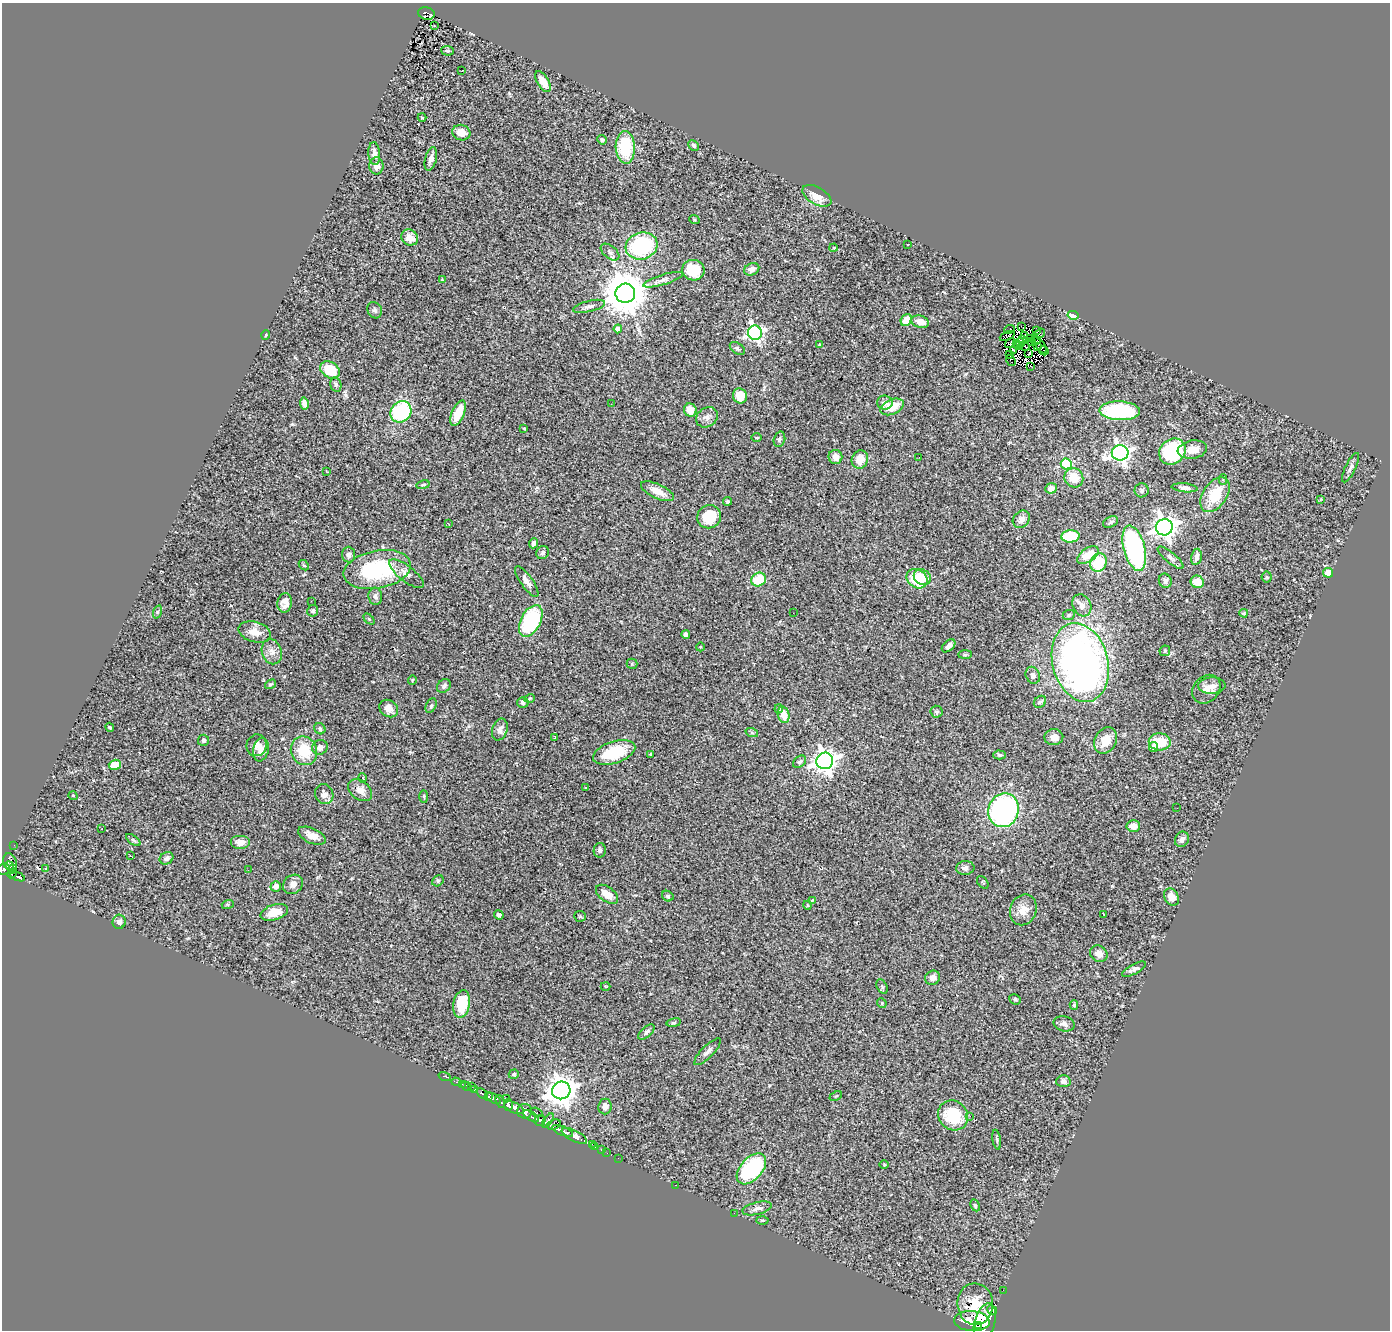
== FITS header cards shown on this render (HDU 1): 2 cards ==
NAXIS1  =                 1388
NAXIS2  =                 1328

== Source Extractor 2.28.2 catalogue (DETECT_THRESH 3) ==
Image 1388 x 1328 px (HDU 1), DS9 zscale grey, 1 PNG px = 1 image px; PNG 1392 x 1332 px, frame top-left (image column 1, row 1328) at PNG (2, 3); each listed source drawn as its Kron ellipse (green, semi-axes under 4 px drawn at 4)
Background 0.834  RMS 0.065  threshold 0.196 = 3 sigma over >= 5 px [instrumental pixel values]
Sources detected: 283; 9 with non-positive FLUX_AUTO (blend fragments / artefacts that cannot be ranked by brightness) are neither listed nor drawn; the other 274 listed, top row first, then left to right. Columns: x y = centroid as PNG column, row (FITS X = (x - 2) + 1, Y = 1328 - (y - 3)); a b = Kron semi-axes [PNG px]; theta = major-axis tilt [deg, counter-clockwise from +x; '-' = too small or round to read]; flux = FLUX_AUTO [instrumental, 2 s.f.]
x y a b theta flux
426 13 8 6 -13 130
434 26 2 2 - 5.1
447 51 6 4 -4 7.2
461 71 2 2 - 2.7
543 82 11 5 -58 59
422 118 4 3 - 3.6
461 133 9 7 -18 42
602 140 5 4 - 7.2
694 146 6 4 -45 9.3
625 147 16 9 -87 230
374 154 11 6 -86 29
431 159 12 6 75 23
376 166 8 7 - 29
817 196 16 8 -29 60
694 219 5 3 - 4.2
410 237 9 7 -35 39
908 244 3 3 - 12
642 246 16 13 16 400
833 248 4 3 - 5.3
610 252 11 6 -39 15
752 269 8 6 24 24
693 270 11 10 - 150
442 279 3 2 - 2.8
663 280 20 5 17 26
625 293 10 9 - 17000
589 306 16 5 14 18
375 310 8 7 - 13
1073 315 5 4 - 94
906 320 6 5 - 73
920 322 9 6 -16 50
1021 326 3 2 - 50
618 329 4 4 - 52
1010 329 5 2 - 2.1
1037 330 3 2 - 3
755 333 7 7 - 1200
1040 333 6 2 39 12
266 335 5 3 - 3.7
1025 335 3 2 - 3.1
1007 336 8 3 24 0.035
1030 339 3 2 - 2.3
1022 340 2 2 - 1.9
1036 340 5 2 - 5.6
1032 342 4 2 - 0.18
1010 343 6 2 39 7.6
1020 343 4 2 - 4.4
1017 344 3 2 - 0.068
819 345 4 3 - 4.8
1040 345 10 2 -56 1.9
1019 346 3 2 - 1.6
1024 346 5 2 - 13
1038 347 2 2 - 1.3
737 348 8 5 -36 8.7
1014 351 3 2 - 6
1044 351 5 2 - 4.1
1010 354 2 2 - 4.5
1029 354 4 2 - 3.5
1011 361 6 3 -56 0.45
1031 366 3 2 - 9.6
330 370 10 8 -34 130
336 385 7 5 -76 8.7
740 396 7 7 - 86
304 403 6 4 -80 19
885 403 8 7 - 21
611 404 3 2 - 3.5
892 407 12 7 24 87
690 410 7 6 - 55
1120 411 20 9 -2 360
401 412 11 10 - 410
458 413 13 6 66 100
707 417 11 9 37 26
524 428 3 3 - 4.3
756 438 5 3 - 4.3
779 439 8 5 74 9.2
1192 450 15 9 9 45
1172 451 14 12 42 270
1120 453 8 7 - 1900
835 457 7 7 - 32
919 457 2 2 - 2.8
860 459 9 8 - 65
1066 464 6 5 - 330
1351 468 16 5 63 17
326 471 3 2 - 2.7
1074 478 10 9 - 65
1223 479 5 4 - 9.1
423 485 7 4 13 7.1
1051 488 5 5 - 42
1185 488 13 4 -6 16
1142 490 7 7 - 10
657 491 18 7 -25 52
1215 495 19 12 55 140
1320 500 2 2 - 41
727 501 4 4 - 9.1
709 517 12 11 - 160
1021 519 9 7 46 24
1111 522 8 5 28 10
448 524 4 2 - 2.5
1164 527 8 8 - 3300
1070 536 9 6 5 190
534 543 5 4 - 18
1134 548 23 10 -75 700
543 553 7 6 - 11
349 555 8 6 -85 16
1088 555 12 6 34 74
1196 557 8 5 79 20
1171 558 16 5 -40 18
1098 562 9 8 - 160
304 565 6 4 -42 5.4
377 569 34 19 11 400
1328 573 5 5 - 140
406 574 21 7 -38 35
922 577 9 7 -31 69
1267 577 5 5 - 5.2
917 579 11 9 -34 170
759 580 8 6 31 120
527 581 18 6 -54 26
1165 581 7 6 - 14
1197 582 6 6 - 62
375 596 8 7 - 13
311 601 3 2 - 3.7
285 603 10 7 81 31
1082 605 11 9 -63 26
313 611 6 5 - 9
157 612 7 4 72 7.1
793 613 3 2 - 3.4
1244 613 4 3 - 5
1069 615 6 5 - 7.1
369 619 6 4 -44 5.4
531 621 17 10 62 370
255 632 17 10 -15 50
686 635 4 4 - 29
949 646 8 5 41 20
700 647 4 3 - 3.6
1165 651 5 5 - 6.5
272 652 13 10 -71 33
965 655 7 4 1 6.9
1080 662 40 28 -75 2500
632 664 5 5 - 5.8
1033 675 9 7 -68 16
412 680 5 3 - 3.4
270 684 6 4 37 6.4
444 686 7 6 - 12
1212 686 13 8 3 30
1206 689 16 12 47 40
530 698 5 3 - 3.8
523 702 5 5 - 12
1040 702 7 5 44 8.8
431 706 7 5 62 8.4
389 708 10 8 -38 30
779 709 4 3 - 6.5
936 712 6 6 - 8.8
783 715 8 5 -75 71
110 727 5 3 - 5.2
320 729 6 5 - 8.8
500 730 11 7 72 23
752 733 6 4 -18 6.3
555 737 3 2 - 3.1
1054 737 9 8 - 27
203 740 5 5 - 8.3
1105 740 14 10 60 71
1160 742 11 8 -4 110
257 745 11 10 - 31
320 747 8 7 - 24
1154 747 5 4 - 30
261 750 12 7 77 32
304 751 14 13 - 140
614 752 22 11 18 190
650 754 3 3 - 5.4
1000 755 6 4 -1 8.5
825 761 8 8 - 3300
799 762 7 5 39 9.2
115 765 6 5 - 79
363 778 5 3 - 3.6
585 788 3 2 - 4.3
360 790 13 9 -38 40
324 794 10 9 - 30
73 796 4 3 - 3.1
424 796 6 3 -90 5.5
1177 808 2 2 - 2.6
1004 810 17 15 70 990
1133 826 7 6 - 34
102 829 2 2 - 5
312 836 15 7 -24 44
1182 839 8 6 61 20
133 840 8 4 -36 8.5
240 842 10 7 0 35
14 845 2 2 - 8.6
600 850 7 6 - 9.8
130 856 3 2 - 4
166 858 7 6 - 21
10 862 9 6 -70 310
9 866 5 3 - 160
965 868 9 7 4 18
4 869 6 5 - 450
12 869 5 3 - 56
46 869 3 3 - 16
248 870 3 2 - 3.3
12 874 5 3 - 120
17 876 8 4 -22 150
438 881 6 5 - 8
983 882 7 4 -52 5.9
293 884 10 9 - 25
276 886 5 5 - 19
607 894 13 7 -36 61
668 896 6 5 - 7.7
1172 897 9 7 -61 46
812 900 4 3 - 3.8
228 904 6 4 17 5.3
807 905 5 3 - 3.4
1023 910 16 13 68 51
274 912 14 7 17 69
1103 914 4 2 - 3.3
499 915 5 4 - 9
580 916 6 5 - 6.1
119 922 7 6 - 15
1099 954 9 7 -34 35
1134 969 13 5 28 17
933 978 7 7 - 24
605 986 5 2 - 3.2
882 986 7 5 -63 8
1015 999 6 5 - 8.6
882 1003 5 4 - 5.1
462 1004 14 8 79 130
1074 1005 5 3 - 8
674 1023 7 3 9 5.5
1064 1024 11 7 -14 24
646 1032 10 5 41 13
707 1052 18 5 45 21
514 1074 5 4 - 7
445 1077 6 2 -18 18
1063 1081 7 6 - 19
456 1082 4 3 - 27
462 1084 3 2 - 6.1
466 1086 5 3 - 48
471 1086 3 2 - 8.9
475 1090 4 3 - 100
561 1090 9 8 - 5900
482 1094 6 3 -39 130
836 1096 6 4 25 5.5
489 1097 3 3 - 190
494 1098 8 4 -33 660
507 1099 3 3 - 130
500 1101 6 4 -69 500
508 1105 6 3 89 570
605 1106 8 6 85 25
514 1108 10 5 -22 1200
525 1111 7 7 - 740
536 1112 6 3 -21 140
953 1115 15 14 - 200
531 1116 9 3 -32 290
970 1116 2 2 - 25
540 1120 6 5 - 500
548 1121 8 4 53 460
554 1125 7 4 17 310
562 1131 11 4 -22 990
574 1136 14 5 -26 1200
997 1140 10 3 -80 6.8
592 1144 3 2 - 11
594 1147 3 2 - 17
601 1149 3 2 - 29
607 1153 2 2 - 6.6
618 1158 3 2 - 3.8
884 1165 5 3 - 3.8
751 1169 18 11 48 420
676 1185 3 2 - 6.9
975 1205 6 4 -62 6.3
757 1208 15 6 13 22
734 1213 2 2 - 3.8
762 1220 6 3 0 4.6
1003 1290 2 2 - 15
975 1304 21 17 -87 93
992 1310 5 4 - 340
972 1321 18 10 -4 4300
985 1322 19 10 74 4200
979 1326 3 2 - 230
At the frame edge (FLAGS 8, measured only in part): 2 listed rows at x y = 4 869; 985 1322
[9 non-positive-flux detections neither listed nor drawn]